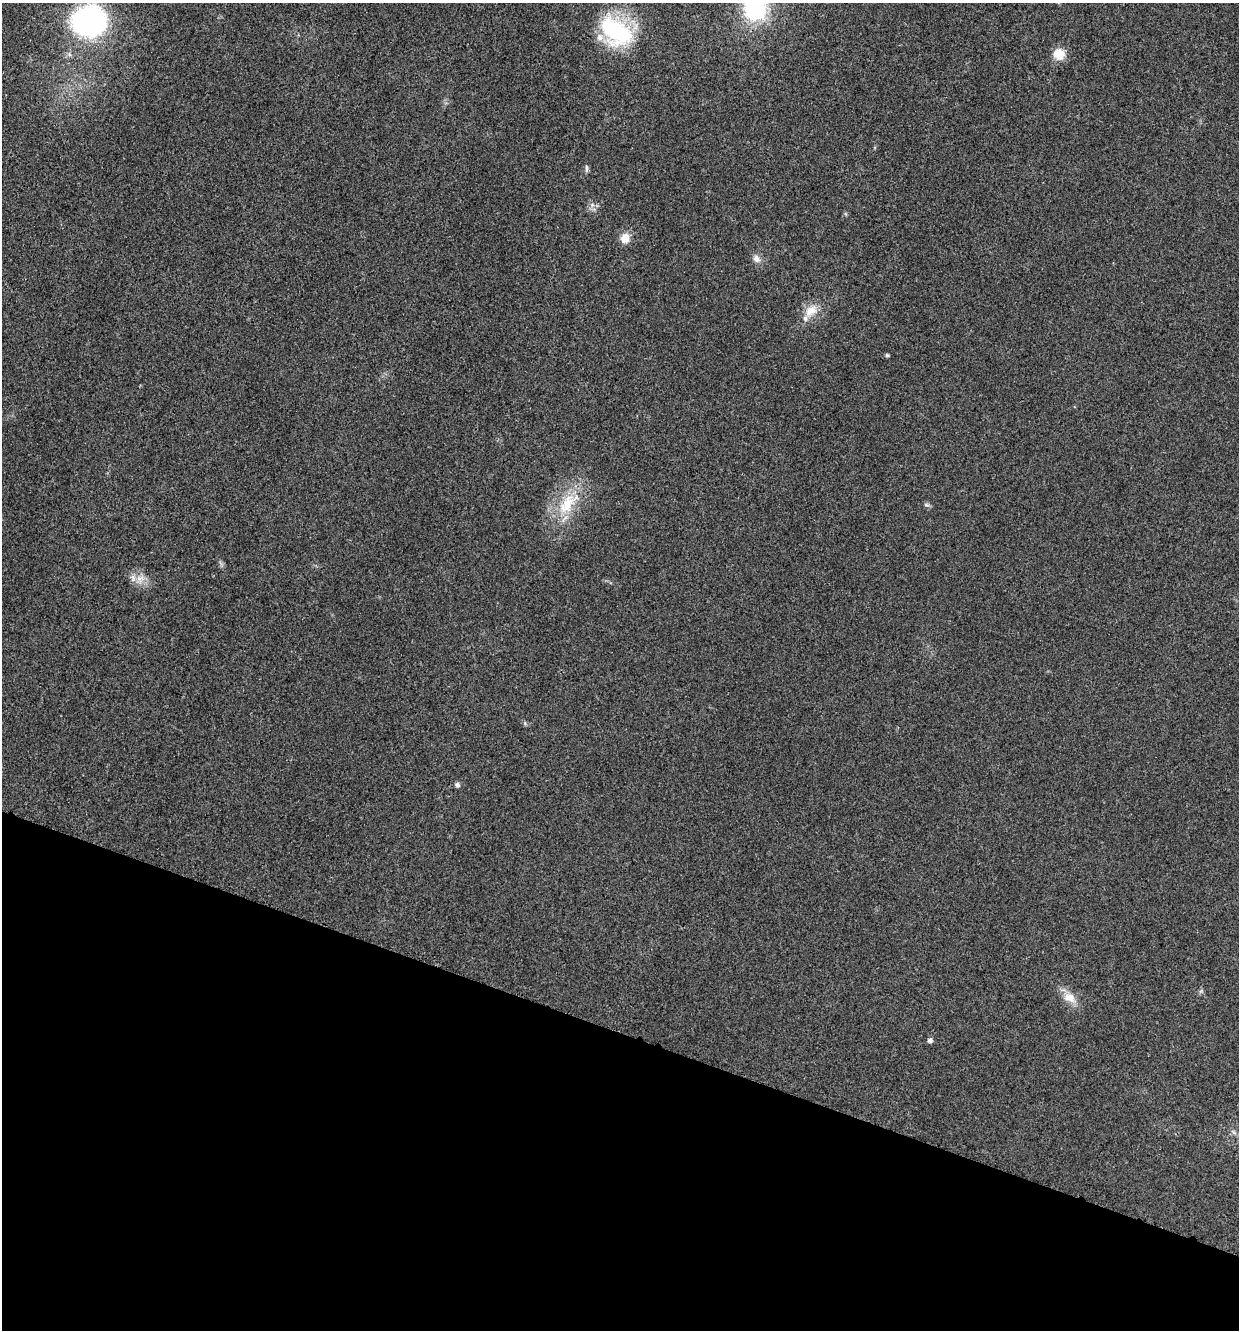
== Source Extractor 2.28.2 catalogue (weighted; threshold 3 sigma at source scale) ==
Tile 15 of 4 x 4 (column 3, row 4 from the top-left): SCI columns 2608-3844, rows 9-1336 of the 5343 x 5332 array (HDU 1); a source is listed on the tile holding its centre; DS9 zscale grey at full resolution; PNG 1241 x 1332 px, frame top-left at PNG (2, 3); no overlay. Shown black and unused: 22% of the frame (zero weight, under 3 of 4 exposures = <1% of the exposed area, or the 3 px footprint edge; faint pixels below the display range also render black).
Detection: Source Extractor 2.28.2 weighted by HDU 2 'WHT'; one run over the whole footprint, this tile lists its part. Background 0.0283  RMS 0.0061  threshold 0.0274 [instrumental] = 3 sigma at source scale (4.5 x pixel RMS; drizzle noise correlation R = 1.50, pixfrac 1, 0.05/0.05 arcsec/px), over >= 5 px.
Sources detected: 18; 2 inside a brighter listed object's ellipse — not listed separately; the other 16 listed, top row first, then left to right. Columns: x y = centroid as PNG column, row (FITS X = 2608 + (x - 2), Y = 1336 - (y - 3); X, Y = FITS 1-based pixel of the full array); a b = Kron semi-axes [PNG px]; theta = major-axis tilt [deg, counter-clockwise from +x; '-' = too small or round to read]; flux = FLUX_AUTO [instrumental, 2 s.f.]
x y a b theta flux
755 8 24 22 69 55
89 21 21 17 7 200
616 31 43 26 -38 57
1059 54 14 12 -48 8.5
587 168 11 4 -90 1.3
592 205 6 6 - 1.9
625 238 12 10 69 6.3
756 259 11 9 -57 3.2
811 311 20 13 34 8.5
887 355 4 4 - 1.1
567 504 38 18 51 25
926 505 8 4 -8 1.1
140 579 11 7 10 4.2
457 785 6 5 - 1.7
1069 997 18 12 -23 7.7
930 1040 5 5 - 2
Isophote crosses this tile's border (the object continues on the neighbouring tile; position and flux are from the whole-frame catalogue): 1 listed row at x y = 755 8